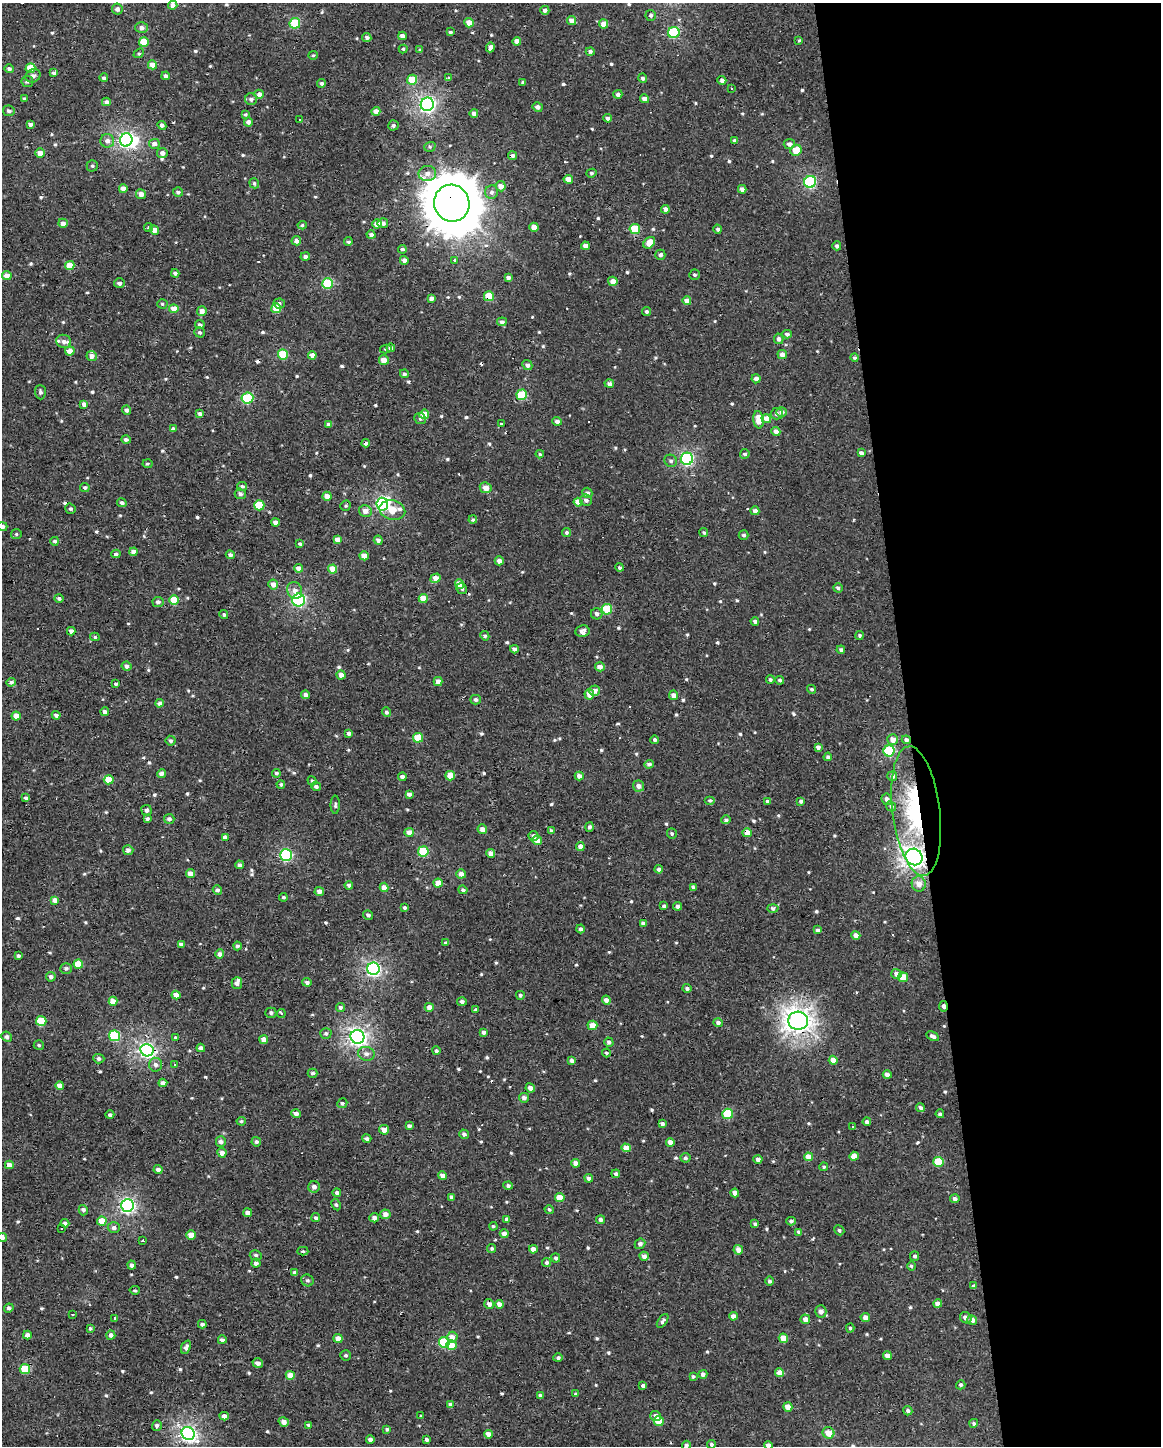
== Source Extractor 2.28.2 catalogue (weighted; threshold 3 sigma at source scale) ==
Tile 8 of 4 x 3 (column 4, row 2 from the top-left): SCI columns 3478-4636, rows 1453-2896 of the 4636 x 4388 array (HDU 1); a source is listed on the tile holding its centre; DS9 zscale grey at full resolution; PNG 1163 x 1448 px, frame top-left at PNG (2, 3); each listed source drawn as its Kron ellipse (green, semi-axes under 4 px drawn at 4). Shown black and unused: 22% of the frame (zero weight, under 2 of 3 exposures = <1% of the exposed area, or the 3 px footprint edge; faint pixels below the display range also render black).
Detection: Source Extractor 2.28.2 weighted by HDU 2 'WHT'; one run over the whole footprint, this tile lists its part. Background -0.00111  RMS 0.003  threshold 0.0136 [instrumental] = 3 sigma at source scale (4.5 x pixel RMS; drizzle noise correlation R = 1.50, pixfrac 1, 0.0396/0.0396 arcsec/px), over >= 5 px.
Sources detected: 694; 3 inside a brighter object's white glare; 15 cosmic-ray / hot-pixel residue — neither listed nor drawn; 2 inside a brighter listed object's ellipse — not listed separately; of the other 674, all 500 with FLUX_AUTO >= 0.459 (the completeness limit of this list) listed and drawn (174 fainter detections not listed), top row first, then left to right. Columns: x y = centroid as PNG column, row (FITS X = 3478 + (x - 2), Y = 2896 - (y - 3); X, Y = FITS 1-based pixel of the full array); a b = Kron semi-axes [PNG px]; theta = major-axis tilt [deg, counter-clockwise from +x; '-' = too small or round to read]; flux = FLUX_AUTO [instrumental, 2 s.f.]
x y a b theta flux
173 5 5 4 - 1.7
117 9 5 5 - 1.2
545 10 4 4 - 1.2
651 15 5 5 - 0.72
572 20 4 4 - 2.4
295 23 5 5 - 14
469 23 5 5 - 2.8
604 24 5 4 - 3.2
141 28 6 5 - 1.4
450 32 3 3 - 0.59
674 33 6 5 - 25
402 36 4 4 - 1.7
367 37 4 4 - 1.1
799 40 3 3 - 0.49
517 41 4 4 - 2.1
144 42 5 4 - 6
490 47 5 4 - 1.3
403 49 4 4 - 0.46
420 50 4 4 - 0.46
590 51 4 4 - 0.81
139 53 6 3 41 0.51
313 55 5 4 - 0.46
152 65 4 4 - 2.8
30 68 5 4 - 6.9
9 69 5 4 - 0.86
54 73 4 3 - 1
33 76 8 6 27 1.2
166 76 4 4 - 1.1
104 78 4 4 - 0.87
448 78 4 3 - 1.5
643 78 5 4 - 0.77
412 80 5 5 - 8
722 80 4 4 - 1.2
27 81 6 5 - 0.63
523 82 3 3 - 0.5
322 83 4 4 - 0.6
732 88 3 3 - 0.94
259 94 5 4 - 1.5
618 94 4 4 - 1.1
24 99 4 4 - 0.51
251 99 6 6 - 1.1
645 99 4 4 - 2
106 102 4 4 - 0.88
427 104 7 6 - 84
538 107 5 4 - 1.2
9 111 6 5 - 0.94
376 111 4 4 - 2.3
474 113 4 4 - 1.4
245 114 4 4 - 0.46
608 118 4 4 - 0.91
299 119 3 3 - 0.62
248 122 4 4 - 1.2
30 124 4 3 - 1.3
162 125 4 4 - 0.99
393 125 5 5 - 0.74
126 140 6 6 - 76
107 141 7 7 - 1.5
735 141 4 4 - 1.3
154 144 5 5 - 1.9
789 144 5 5 - 1.4
430 147 6 5 - 0.55
796 150 6 5 - 5.9
40 153 4 4 - 2.7
162 153 5 5 - 1.3
512 156 4 4 - 0.91
92 166 6 5 - 0.61
427 173 9 7 2 2.1
591 173 5 4 - 0.53
568 179 4 4 - 3
810 182 6 6 - 34
254 183 5 4 - 0.65
501 186 5 5 - 2.5
123 189 4 4 - 2.5
742 189 4 4 - 1.5
178 192 5 5 - 0.85
492 192 7 6 - 1
141 194 5 5 - 1.9
452 203 18 17 - 1400
665 209 4 4 - 1.7
63 223 5 4 - 1.5
383 223 5 5 - 1.2
377 224 4 4 - 2.8
302 225 4 4 - 0.47
149 227 4 4 - 0.56
534 227 4 4 - 2.7
635 229 5 5 - 8.3
718 229 4 4 - 0.78
154 230 5 4 - 2.5
371 235 4 4 - 1
296 241 5 4 - 1.5
348 242 4 3 - 0.56
649 243 7 5 46 4.3
585 246 4 4 - 2
837 246 4 4 - 0.79
402 249 4 4 - 0.71
660 255 5 5 - 1.1
305 257 4 4 - 0.99
404 260 4 4 - 1.3
455 260 3 3 - 1.3
70 266 5 4 - 5.4
175 273 4 4 - 0.96
694 275 5 5 - 0.6
7 276 5 4 - 2.5
508 278 4 4 - 1.2
613 281 5 4 - 2.4
119 283 5 5 - 0.93
328 283 5 5 - 17
489 296 5 5 - 7.7
431 298 4 4 - 1.3
687 301 4 4 - 2.3
279 303 6 5 - 0.9
162 304 5 4 - 0.51
276 308 5 5 - 7.1
174 309 5 4 - 3.6
202 311 5 5 - 1.9
647 311 4 4 - 0.59
502 322 5 4 - 1.1
200 325 5 4 - 0.8
199 332 5 5 - 0.66
787 334 5 4 - 1
779 339 5 4 - 1.1
64 341 7 6 - 1.5
391 348 4 4 - 1.4
386 349 5 4 - 0.55
70 351 5 4 - 2.6
283 355 5 5 - 11
312 355 4 4 - 2.2
782 355 4 4 - 1.7
92 356 5 5 - 1.6
854 358 4 4 - 0.51
384 360 5 5 - 2.6
527 365 5 4 - 1
404 374 4 4 - 0.67
756 379 4 4 - 1.5
609 384 5 4 - 1.4
40 392 7 5 -86 0.81
522 395 5 5 - 13
247 398 6 5 - 18
84 404 4 4 - 1.8
127 410 5 4 - 0.94
782 412 5 4 - 1.3
200 414 4 4 - 1.5
424 414 5 4 - 5
777 414 6 5 - 0.94
420 419 6 5 - 0.64
766 419 5 4 - 4.1
758 420 9 5 -82 4.4
557 421 5 4 - 1.2
502 424 3 3 - 1.5
329 425 4 4 - 1.3
173 429 4 4 - 0.99
776 431 5 4 - 2
126 440 4 4 - 0.92
366 443 4 4 - 0.95
861 453 4 4 - 1.1
540 454 4 3 - 0.49
745 454 5 4 - 0.79
687 459 6 6 - 48
671 461 6 6 - 0.77
147 464 5 4 - 0.49
85 487 5 4 - 0.57
242 487 5 4 - 0.86
486 488 6 5 - 2.2
587 493 5 5 - 0.94
240 494 5 5 - 0.89
327 496 4 4 - 2.7
586 500 6 5 - 1.2
578 502 4 4 - 3.8
122 503 5 4 - 0.91
382 504 6 6 - 46
259 505 5 5 - 9.6
346 506 5 5 - 0.5
71 509 5 5 - 0.54
392 510 13 9 -14 6.8
365 511 6 6 - 1.8
755 511 4 4 - 1.3
473 519 4 4 - 0.68
275 523 4 4 - 1.4
2 526 5 4 - 0.88
567 532 4 4 - 0.65
704 533 5 4 - 0.53
16 534 5 5 - 0.52
744 535 5 4 - 0.69
337 540 4 4 - 2.1
378 540 5 4 - 1.1
55 541 4 4 - 0.97
300 544 4 4 - 0.58
133 552 4 4 - 2
116 554 4 4 - 0.95
230 555 4 4 - 1
364 556 4 4 - 3.2
499 561 4 4 - 1.7
620 567 4 4 - 0.67
299 568 4 4 - 2.4
333 569 4 4 - 5
436 578 5 4 - 3
273 584 5 5 - 2
459 584 5 4 - 4.2
462 588 5 5 - 0.66
838 588 5 4 - 0.89
295 591 8 7 - 1.7
59 598 4 4 - 0.73
423 598 4 4 - 4
174 600 5 5 - 7.6
299 600 6 6 - 42
158 602 5 5 - 0.87
607 609 5 5 - 11
597 614 6 5 - 1.1
224 615 4 4 - 0.6
755 621 4 4 - 0.87
71 631 4 4 - 1.1
582 631 7 6 - 1.6
860 635 4 4 - 0.51
485 636 5 4 - 0.61
95 637 5 4 - 0.5
514 649 4 4 - 1.1
841 650 4 4 - 0.82
127 666 5 4 - 1.2
600 667 5 4 - 1.7
341 675 4 4 - 1.8
770 680 4 4 - 0.6
780 680 4 4 - 0.61
438 681 4 4 - 1.9
11 682 5 4 - 1
116 684 3 3 - 0.62
812 689 4 4 - 0.53
594 691 5 5 - 2
589 694 5 4 - 2.7
305 695 4 4 - 1.4
674 695 5 4 - 2.1
476 700 5 5 - 0.91
159 703 4 4 - 1.5
105 712 4 4 - 1.2
386 712 5 4 - 0.66
56 715 4 4 - 1.1
16 716 4 4 - 3
349 733 4 4 - 0.96
418 738 5 5 - 5.3
655 740 4 4 - 0.73
893 740 5 5 - 2.3
906 740 4 4 - 0.95
171 741 5 5 - 0.77
818 747 4 4 - 1.2
889 751 5 5 - 23
828 757 4 4 - 0.91
649 764 5 4 - 0.85
276 773 4 4 - 0.75
161 774 4 4 - 1.5
450 776 5 4 - 5.5
579 776 4 4 - 1.7
892 776 5 5 - 1.2
402 777 4 4 - 0.95
109 780 5 4 - 7.2
312 781 5 4 - 0.47
281 785 4 4 - 0.56
316 786 5 4 - 0.73
639 786 5 5 - 1.5
409 794 4 4 - 1.3
26 798 4 3 - 0.82
887 799 6 5 - 1.1
710 800 5 4 - 0.57
767 801 4 3 - 0.52
801 801 4 4 - 0.87
335 805 9 4 -90 0.67
891 806 5 4 - 0.78
147 810 5 5 - 0.91
916 811 65 24 -83 35
147 819 4 4 - 0.66
169 819 5 5 - 0.94
726 820 4 4 - 0.65
590 827 5 4 - 0.78
482 829 5 5 - 1.8
551 831 4 3 - 0.65
409 832 5 4 - 2.7
747 833 4 4 - 3.3
672 834 5 5 - 0.63
533 836 5 5 - 1
225 837 4 4 - 1.2
537 841 5 4 - 2.8
580 846 4 4 - 1.5
128 850 5 5 - 1.2
423 851 5 5 - 13
491 853 4 4 - 2.3
286 855 6 6 - 37
914 857 8 8 - 160
240 865 4 4 - 0.87
659 869 4 4 - 0.91
190 873 4 4 - 2.4
461 874 5 4 - 1.5
438 883 4 4 - 3.8
919 884 7 7 - 2.7
349 885 4 4 - 0.85
384 887 5 4 - 2.4
693 887 4 3 - 0.73
217 890 5 4 - 0.78
463 890 4 4 - 0.71
319 891 5 4 - 1.5
283 897 4 4 - 0.49
55 900 4 4 - 1.7
664 906 4 3 - 0.61
678 906 4 4 - 1
404 907 4 4 - 0.53
773 909 6 4 -2 0.85
368 915 5 4 - 0.67
643 923 4 4 - 1.2
580 929 4 4 - 0.89
818 930 4 4 - 1.2
856 935 4 4 - 2.3
446 943 3 3 - 0.68
181 944 4 3 - 0.95
237 946 4 4 - 0.75
220 954 4 4 - 1.4
18 956 4 4 - 0.66
78 964 5 4 - 6.9
66 969 6 5 - 0.74
373 969 6 6 - 69
896 974 5 5 - 1.7
51 977 5 5 - 1.2
903 977 5 5 - 6.1
307 982 4 4 - 0.94
237 983 6 5 - 1.1
687 988 4 4 - 0.82
176 995 4 4 - 2.2
520 995 4 4 - 0.47
606 1000 4 4 - 1.6
113 1001 4 4 - 4.7
462 1002 5 4 - 1
943 1006 5 3 - 1.4
340 1007 4 4 - 0.73
429 1007 4 4 - 1.7
475 1010 4 4 - 0.49
271 1013 5 5 - 0.7
281 1014 4 3 - 1
41 1021 5 5 - 10
798 1021 10 9 - 210
718 1023 4 4 - 1.1
592 1025 5 4 - 3.1
483 1032 4 4 - 0.83
326 1033 5 5 - 0.78
115 1036 5 5 - 20
933 1036 7 4 -28 1.1
7 1037 5 4 - 0.86
176 1037 4 4 - 0.54
357 1037 7 7 - 110
264 1040 4 4 - 2.3
609 1042 5 4 - 0.83
39 1045 5 5 - 0.49
201 1048 4 4 - 1.2
147 1050 6 6 - 77
436 1051 4 4 - 0.68
606 1053 4 4 - 0.6
366 1054 8 7 - 1.3
99 1059 5 5 - 0.81
833 1060 4 4 - 2.3
572 1061 4 4 - 1.3
174 1064 3 3 - 1.1
155 1065 7 6 - 1.2
312 1073 5 4 - 0.78
887 1075 4 4 - 1.5
163 1083 4 4 - 1.5
60 1086 4 4 - 1.8
530 1088 5 4 - 1.6
524 1098 5 4 - 1.1
342 1103 5 5 - 0.76
920 1108 4 4 - 0.96
296 1114 5 4 - 1.3
728 1114 5 5 - 11
940 1114 4 3 - 0.61
110 1115 4 4 - 0.65
241 1121 4 4 - 0.5
867 1122 4 4 - 1.1
662 1124 4 3 - 0.97
409 1126 4 3 - 0.96
853 1126 3 3 - 0.73
384 1130 5 4 - 2
464 1134 5 4 - 0.93
367 1139 4 4 - 0.84
221 1142 5 5 - 1.1
256 1142 5 4 - 0.69
670 1142 4 4 - 2.3
626 1148 5 4 - 3.7
222 1153 4 4 - 1.9
854 1156 4 4 - 3
808 1157 4 4 - 3.3
685 1158 5 5 - 0.59
758 1159 4 4 - 1.3
938 1162 5 5 - 11
576 1163 4 4 - 2.1
9 1165 4 4 - 2.5
824 1167 4 4 - 0.57
158 1170 4 4 - 1.3
616 1174 4 4 - 0.76
443 1176 4 4 - 2.3
589 1178 4 4 - 1.1
508 1185 4 4 - 0.86
314 1187 6 5 - 1.7
337 1193 4 4 - 0.66
735 1193 4 4 - 1.9
451 1197 4 3 - 0.97
560 1197 4 4 - 4.1
955 1198 5 4 - 1.1
336 1205 6 4 -62 0.54
127 1206 6 6 - 74
83 1210 5 4 - 0.85
549 1210 5 4 - 0.5
248 1213 4 4 - 1.5
385 1214 5 5 - 1.9
315 1218 4 4 - 0.9
374 1218 5 4 - 1.6
507 1219 4 3 - 0.81
600 1220 4 4 - 1
102 1221 5 4 - 4.9
791 1221 4 4 - 0.81
65 1223 4 4 - 0.87
755 1224 4 3 - 0.59
493 1226 4 4 - 0.5
114 1228 6 5 - 1.1
61 1229 3 3 - 1.3
839 1230 5 4 - 0.57
799 1232 4 4 - 0.85
504 1234 4 4 - 1.7
191 1235 5 4 - 3.7
2 1237 5 4 - 1.7
143 1241 3 3 - 15
640 1244 6 5 - 0.93
492 1248 4 4 - 0.53
533 1249 4 4 - 2.2
738 1250 5 4 - 2
303 1251 5 4 - 0.54
256 1255 6 5 - 0.67
644 1256 4 4 - 1.4
915 1256 5 4 - 0.7
556 1258 4 4 - 0.67
256 1263 4 4 - 0.99
547 1263 4 4 - 0.74
132 1265 4 4 - 0.97
911 1266 5 3 - 0.47
295 1273 4 4 - 1.5
307 1280 6 5 - 0.63
769 1281 4 4 - 0.66
974 1286 4 3 - 0.99
135 1290 5 4 - 0.47
489 1304 5 5 - 1.4
499 1304 4 4 - 2.7
938 1304 4 4 - 2.2
9 1308 5 4 - 0.84
821 1311 6 5 - 1.9
72 1314 3 3 - 0.77
733 1316 4 4 - 1.5
865 1317 5 4 - 1.8
115 1318 3 3 - 0.88
966 1318 6 5 - 1.5
805 1319 5 4 - 2.1
972 1320 5 4 - 2
663 1321 8 4 55 0.84
202 1324 4 4 - 0.9
90 1328 3 3 - 0.58
850 1328 4 4 - 0.56
27 1335 4 4 - 1.6
111 1335 4 4 - 1.2
452 1337 6 5 - 2.3
338 1338 4 4 - 2.6
783 1338 5 4 - 3.8
222 1340 4 3 - 1
444 1342 5 5 - 18
452 1345 5 5 - 4.9
186 1347 7 4 67 0.97
346 1355 5 5 - 0.48
887 1356 4 4 - 1.7
558 1358 4 4 - 0.68
258 1363 5 4 - 1.6
25 1369 5 5 - 11
780 1373 4 4 - 3.4
703 1374 4 4 - 1.1
290 1375 4 4 - 4.1
693 1376 4 4 - 0.5
642 1385 4 3 - 2.4
961 1385 5 4 - 0.76
576 1394 4 3 - 0.55
540 1395 4 4 - 0.49
450 1405 4 4 - 1.4
788 1407 5 4 - 2.7
908 1411 4 4 - 0.89
224 1416 4 4 - 1.5
421 1416 3 2 - 0.79
656 1416 5 5 - 1.5
659 1421 5 5 - 7.3
284 1422 5 4 - 1.8
974 1423 4 4 - 0.6
309 1425 4 3 - 0.79
157 1426 5 5 - 0.81
387 1429 4 3 - 0.64
828 1433 6 5 - 3.6
188 1434 7 6 - 86
488 1434 4 4 - 2.2
370 1439 4 4 - 0.97
427 1439 4 3 - 0.68
711 1444 4 4 - 0.67
686 1445 4 4 - 0.99
768 1445 4 4 - 1.9
Overlapping masked pixels (flux is a lower limit): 11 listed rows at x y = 452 203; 489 296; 366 443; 578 502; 916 811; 747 833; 914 857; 943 1006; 798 1021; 147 1050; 663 1321
Isophote crosses this tile's border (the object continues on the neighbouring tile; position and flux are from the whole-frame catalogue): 5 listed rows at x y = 117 9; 2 526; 2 1237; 686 1445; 768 1445